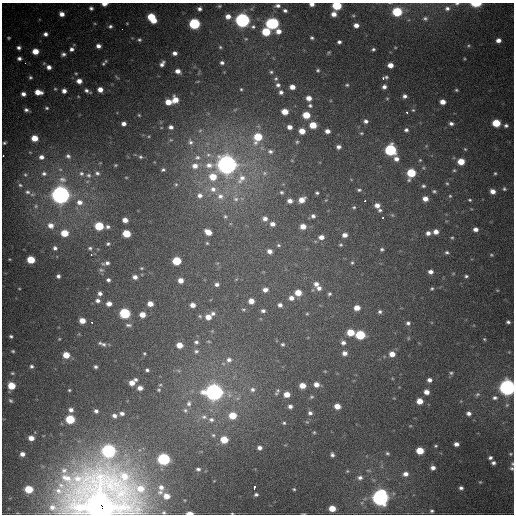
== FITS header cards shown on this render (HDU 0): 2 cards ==
NAXIS1  =                  512
NAXIS2  =                  512

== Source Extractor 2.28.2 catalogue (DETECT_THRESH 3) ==
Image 512 x 512 px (HDU 0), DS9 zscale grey, 1 PNG px = 1 image px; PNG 516 x 516 px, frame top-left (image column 1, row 512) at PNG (2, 3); no overlay
Background 1050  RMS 29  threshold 88.2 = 3 sigma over >= 5 px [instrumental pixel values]
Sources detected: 347; all 347 listed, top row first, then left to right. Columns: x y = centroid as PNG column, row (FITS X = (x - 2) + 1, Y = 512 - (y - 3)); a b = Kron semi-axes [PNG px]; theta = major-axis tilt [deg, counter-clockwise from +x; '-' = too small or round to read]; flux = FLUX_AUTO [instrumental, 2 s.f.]
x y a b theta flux
104 4 5 3 - 1.2e+04
312 4 5 3 - 1.0e+04
457 4 7 4 5 4.2e+03
476 4 8 4 1 4.8e+04
219 6 4 3 - 2.0e+03
277 6 7 4 6 6.7e+03
337 6 6 5 - 1.0e+05
91 8 4 4 - 4.8e+03
447 8 8 7 - 8.4e+03
199 9 4 4 - 5.8e+03
285 10 5 4 - 4.8e+03
397 12 6 5 - 1.1e+05
62 14 5 4 - 1.2e+04
334 14 5 5 - 1.4e+04
228 16 6 5 - 1.3e+04
353 16 6 4 -2 2.3e+03
152 18 9 5 -53 7.7e+04
425 18 6 5 - 4.6e+03
242 20 6 6 - 7.3e+05
127 23 4 3 - 1.6e+03
272 23 8 6 -2 2.9e+05
95 24 5 3 - 1.8e+03
194 24 6 6 - 2.1e+05
356 25 5 4 - 1.2e+04
110 26 6 5 - 4.8e+03
253 27 5 5 - 4.2e+03
122 29 2 2 - 2.6e+03
278 31 6 5 - 1.5e+04
266 32 6 5 - 7.1e+04
45 34 5 5 - 7.5e+03
9 38 4 3 - 2.6e+03
312 38 4 4 - 3.5e+03
139 40 5 5 - 3.7e+03
498 40 5 5 - 1.0e+04
339 42 4 3 - 4.9e+03
98 46 5 4 - 9.3e+03
468 46 6 4 18 2.8e+03
220 47 4 4 - 2.4e+03
19 48 5 5 - 6.4e+03
72 49 6 5 - 7.3e+03
373 49 4 3 - 3.4e+03
35 51 5 5 - 2.8e+04
329 52 5 3 - 2.3e+03
175 53 4 4 - 8.0e+03
63 54 6 5 - 5.9e+03
19 58 5 5 - 6.6e+03
464 59 4 3 - 1.7e+03
106 61 4 4 - 2.2e+03
25 63 3 2 - 2.2e+03
222 63 4 4 - 4.6e+03
103 64 4 4 - 2.8e+03
162 64 6 4 58 7.8e+03
390 65 5 4 - 1.6e+04
49 67 6 5 - 1.1e+04
318 70 5 5 - 3.0e+03
178 71 5 4 - 1.1e+04
271 72 4 4 - 3.2e+03
76 73 5 4 - 2.3e+03
30 77 5 5 - 4.0e+03
386 77 5 4 - 3.0e+03
383 78 3 3 - 3.9e+03
276 79 5 5 - 3.4e+03
79 81 6 5 - 1.4e+04
278 85 6 6 - 5.8e+03
347 85 5 4 - 2.9e+03
292 87 5 4 - 1.5e+04
384 87 5 4 - 7.4e+03
55 89 5 4 - 2.5e+03
100 89 5 5 - 1.5e+04
241 89 3 3 - 2.2e+03
456 90 4 3 - 2.6e+03
64 91 5 5 - 1.0e+04
87 91 8 4 -27 6.3e+03
38 92 7 5 -9 2.3e+04
281 92 5 5 - 5.9e+03
23 94 5 4 - 9.0e+03
405 96 5 4 - 6.6e+03
309 98 5 5 - 1.6e+04
387 98 5 4 - 2.1e+03
175 100 6 5 - 2.1e+04
168 102 5 5 - 2.5e+04
442 102 5 4 - 1.6e+04
310 105 5 5 - 4.1e+03
47 108 5 4 - 3.2e+03
26 110 6 4 -15 6.0e+03
413 110 5 5 - 2.9e+03
285 112 5 5 - 2.8e+04
407 112 3 3 - 3.0e+03
139 115 3 2 - 1.8e+03
306 115 5 5 - 4.1e+04
366 121 6 5 - 6.9e+03
451 123 6 4 -13 6.4e+03
496 123 6 5 - 6.0e+04
124 124 4 4 - 8.8e+03
313 125 5 5 - 4.0e+04
506 126 5 5 - 4.7e+03
171 127 4 4 - 6.7e+03
289 127 5 4 - 1.1e+04
200 130 6 4 3 3.1e+03
406 130 6 6 - 5.9e+03
302 131 5 5 - 2.3e+04
327 131 5 4 - 1.0e+04
361 133 5 4 - 2.8e+03
258 137 8 7 - 6.3e+04
35 138 5 5 - 3.0e+04
171 140 6 3 -17 2.1e+03
190 142 9 6 -67 7.4e+03
297 142 5 4 - 2.9e+03
4 143 3 3 - 2.8e+03
426 146 6 4 47 2.4e+03
338 147 5 4 - 7.3e+03
465 149 5 4 - 2.4e+03
390 150 6 6 - 2.4e+05
270 151 8 6 -14 6.4e+03
208 155 8 7 - 9.3e+03
3 156 3 2 - 2.4e+03
68 156 7 6 - 6.3e+03
41 157 6 5 - 9.4e+03
140 157 5 4 - 3.2e+03
197 157 9 7 13 1.0e+04
396 159 7 6 - 1.2e+04
420 160 5 5 - 2.7e+03
461 162 5 5 - 3.5e+04
115 165 4 3 - 2.0e+03
227 165 9 8 - 1.7e+06
195 166 9 8 - 1.7e+04
163 170 4 4 - 3.7e+03
454 170 5 4 - 2.7e+03
97 173 7 6 - 5.9e+03
264 173 7 5 22 5.1e+03
411 173 7 6 - 8.7e+04
495 173 4 3 - 2.4e+03
44 174 7 6 - 6.5e+03
81 174 8 7 - 7.6e+03
25 175 6 5 - 3.0e+03
88 175 8 7 - 8.1e+03
126 177 4 3 - 1.4e+03
213 177 16 9 -68 5.3e+04
241 178 18 11 61 3.7e+04
447 183 5 4 - 2.8e+03
176 184 5 4 - 2.8e+03
20 185 5 5 - 3.3e+03
423 186 5 5 - 4.0e+03
213 189 11 9 -5 1.9e+04
504 189 5 4 - 3.2e+03
359 190 5 4 - 3.5e+03
434 191 6 4 -23 3.6e+03
493 191 5 5 - 1.3e+04
27 192 7 6 - 5.7e+03
281 192 4 4 - 3.3e+03
317 193 3 3 - 3.0e+03
32 194 8 4 18 4.2e+03
61 195 8 8 - 1.5e+06
200 195 8 7 - 1.1e+04
220 196 10 9 - 1.6e+04
450 196 5 5 - 2.7e+03
236 199 9 7 -34 9.9e+03
425 199 6 5 - 1.5e+04
302 200 6 5 - 1.9e+04
470 200 5 4 - 2.7e+03
290 201 5 4 - 9.7e+03
365 201 3 2 - 3.0e+03
79 202 9 8 - 1.6e+04
377 205 6 5 - 1.2e+04
36 206 6 6 - 4.2e+03
354 207 4 4 - 2.7e+03
380 210 6 5 - 3.7e+03
392 215 6 4 -45 2.4e+03
225 216 6 5 - 3.9e+03
313 216 5 4 - 5.2e+03
383 217 3 3 - 2.8e+03
265 219 6 5 - 9.1e+03
125 220 5 4 - 1.5e+04
272 224 5 5 - 9.0e+03
51 225 8 7 - 1.7e+04
99 226 6 5 - 7.8e+04
303 226 5 4 - 1.9e+04
108 227 6 5 - 5.9e+03
475 229 5 4 - 9.6e+03
208 232 6 5 - 2.6e+04
436 232 5 5 - 1.3e+04
64 233 6 6 - 4.2e+04
428 233 6 5 - 8.6e+03
126 234 6 5 - 5.6e+04
345 235 5 4 - 1.0e+04
321 237 5 4 - 1.2e+04
452 238 4 4 - 2.3e+03
207 243 4 4 - 2.3e+03
108 244 5 4 - 3.7e+03
278 245 5 4 - 2.6e+03
341 245 4 4 - 2.3e+03
55 248 6 5 - 6.0e+03
90 248 6 5 - 4.1e+03
382 249 4 4 - 3.5e+03
270 251 5 4 - 9.5e+03
447 252 5 4 - 3.6e+03
91 254 3 3 - 3.9e+03
491 255 5 4 - 2.6e+03
31 260 5 5 - 5.4e+04
177 261 6 5 - 7.7e+04
106 263 9 5 13 7.2e+03
352 263 5 4 - 2.7e+03
141 268 5 3 - 2.2e+03
101 270 7 5 -4 4.1e+03
430 272 5 4 - 8.6e+03
58 276 4 4 - 5.4e+03
466 276 5 4 - 3.6e+03
135 277 6 5 - 8.9e+03
108 280 4 3 - 4.9e+03
181 280 5 5 - 1.5e+04
217 284 6 5 - 6.8e+03
316 284 7 6 - 1.0e+04
319 288 7 6 - 9.5e+03
432 288 4 4 - 2.8e+03
19 289 3 2 - 1.4e+03
265 290 6 5 - 9.9e+03
497 290 5 3 - 1.8e+03
100 293 5 4 - 6.6e+03
298 293 5 5 - 2.8e+04
329 294 5 4 - 3.6e+03
291 298 6 5 - 1.1e+04
98 300 6 5 - 6.9e+03
251 301 5 5 - 1.7e+04
109 304 5 4 - 1.2e+04
150 304 5 4 - 1.7e+04
193 305 5 4 - 1.4e+04
280 305 5 4 - 7.3e+03
357 308 5 5 - 2.0e+04
243 310 6 4 -6 3.0e+03
263 311 5 4 - 5.6e+03
380 312 6 5 - 5.0e+03
125 313 6 5 - 1.8e+05
213 313 7 6 - 6.6e+03
307 314 4 4 - 2.1e+03
142 315 5 4 - 2.0e+04
200 316 6 4 -22 3.0e+03
208 317 6 5 - 1.9e+04
82 321 5 4 - 2.2e+04
508 322 4 3 - 4.2e+03
92 323 3 3 - 2.0e+04
408 323 6 6 - 5.5e+03
128 325 8 4 -1 4.4e+03
212 331 5 5 - 2.1e+03
350 332 6 5 - 4.2e+04
360 335 6 5 - 1.1e+05
11 336 4 3 - 3.5e+03
408 338 6 4 89 2.3e+03
59 339 4 3 - 1.7e+03
484 339 4 4 - 2.3e+03
208 341 6 3 -1 2.0e+03
196 342 6 6 - 5.3e+03
343 343 6 6 - 7.1e+03
102 344 12 5 -20 7.0e+03
282 344 4 4 - 3.1e+03
179 345 5 5 - 2.2e+04
13 351 3 3 - 2.3e+03
196 351 7 6 - 5.0e+03
144 353 4 3 - 2.1e+03
345 353 5 5 - 1.0e+04
392 354 6 6 - 1.8e+04
66 355 5 5 - 3.2e+04
229 360 8 7 - 9.3e+03
31 366 5 5 - 4.6e+03
95 367 4 4 - 4.2e+03
147 370 4 3 - 3.8e+03
178 370 6 4 -20 3.0e+03
12 373 5 4 - 2.5e+03
451 373 6 4 -13 3.3e+03
136 379 4 3 - 3.7e+03
429 380 5 5 - 8.0e+03
132 383 5 5 - 1.5e+04
316 384 6 5 - 1.3e+04
11 386 6 5 - 4.8e+04
302 386 5 5 - 2.4e+04
507 387 7 6 - 1.1e+06
140 388 5 4 - 1.2e+04
252 389 8 6 3 8.1e+03
69 390 3 3 - 2.3e+03
159 390 5 4 - 2.4e+03
278 390 7 6 - 4.9e+03
214 392 8 7 - 1.2e+06
426 392 5 4 - 1.4e+04
287 394 6 5 - 2.1e+04
477 394 7 5 37 3.9e+03
311 397 6 5 - 3.3e+03
238 398 7 4 18 4.0e+03
495 398 6 5 - 5.2e+03
10 401 7 5 -43 4.1e+03
420 401 5 5 - 2.3e+04
189 403 9 7 84 8.3e+03
507 405 6 5 - 2.7e+03
290 406 6 5 - 7.7e+03
337 406 5 5 - 2.0e+04
71 410 5 5 - 7.9e+03
185 410 7 6 - 5.0e+03
96 411 4 4 - 4.8e+03
122 413 5 4 - 6.4e+03
310 413 6 6 - 6.3e+03
469 413 5 5 - 7.5e+03
233 415 7 6 - 4.5e+04
114 416 6 5 - 6.9e+03
204 417 9 7 -12 9.3e+03
70 419 6 5 - 9.8e+04
211 420 8 7 - 8.3e+03
307 422 5 4 - 2.6e+03
284 423 5 5 - 3.3e+03
410 426 5 3 - 1.6e+03
314 432 5 4 - 2.7e+03
213 435 6 5 - 4.5e+03
31 438 5 5 - 1.5e+04
224 440 6 5 - 4.3e+04
456 444 4 4 - 8.5e+03
436 446 4 3 - 2.2e+03
259 448 5 5 - 7.9e+03
109 451 7 6 - 5.2e+05
420 451 5 5 - 4.5e+04
387 453 6 5 - 3.3e+03
22 454 5 5 - 1.0e+04
510 454 5 4 - 2.3e+03
332 455 5 4 - 5.2e+03
490 458 4 3 - 4.9e+03
164 459 6 6 - 3.2e+05
493 463 4 4 - 5.4e+03
512 464 5 4 - 2.4e+03
433 468 4 4 - 8.6e+03
512 468 5 5 - 3.6e+03
198 469 6 4 -6 4.5e+03
347 471 5 4 - 2.1e+03
405 474 6 5 - 9.6e+03
360 478 7 6 - 7.2e+03
480 482 4 4 - 1.8e+03
161 487 8 7 - 9.4e+03
254 487 4 3 - 7.2e+03
461 488 4 4 - 4.9e+03
29 489 6 5 - 5.8e+04
294 489 3 3 - 2.1e+03
160 492 9 7 12 9.2e+03
256 495 4 4 - 4.3e+03
166 496 6 5 - 1.8e+04
380 497 7 7 - 1.0e+06
100 505 36 30 2 3.6e+06
332 508 5 5 - 2.9e+04
432 511 3 3 - 3.2e+03
164 512 5 4 - 2.5e+03
190 513 5 3 - 2.0e+04
232 513 3 2 - 1.8e+03
304 514 4 2 - 1.5e+03
At the frame edge (FLAGS 8, measured only in part): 14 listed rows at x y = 104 4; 312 4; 457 4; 476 4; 337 6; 3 156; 507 387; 512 464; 512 468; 100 505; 164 512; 190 513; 232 513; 304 514